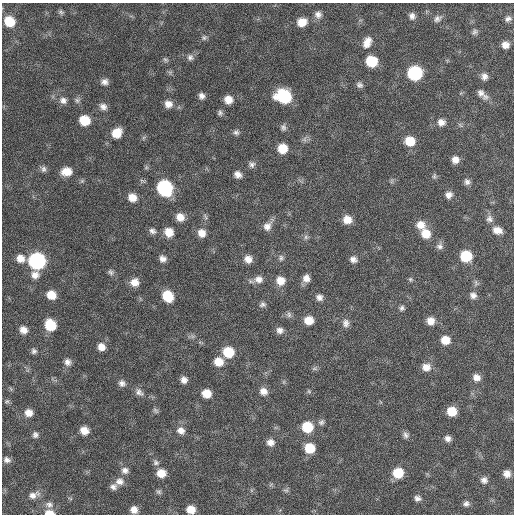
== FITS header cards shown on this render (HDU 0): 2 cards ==
NAXIS1  =                  512 / Axis length
NAXIS2  =                  512 / Axis length

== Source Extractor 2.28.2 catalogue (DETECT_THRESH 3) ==
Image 512 x 512 px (HDU 0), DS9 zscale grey, 1 PNG px = 1 image px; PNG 516 x 516 px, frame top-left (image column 1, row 512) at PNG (2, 3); no overlay
Background 64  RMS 8.7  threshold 26.2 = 3 sigma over >= 5 px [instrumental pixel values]
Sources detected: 132; all 132 listed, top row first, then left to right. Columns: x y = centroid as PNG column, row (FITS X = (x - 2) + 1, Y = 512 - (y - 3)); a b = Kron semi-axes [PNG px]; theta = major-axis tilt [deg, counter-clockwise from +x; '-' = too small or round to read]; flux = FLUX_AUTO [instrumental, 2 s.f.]
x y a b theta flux
61 12 7 5 -18 1200
318 14 9 8 - 2900
412 16 9 8 - 2600
437 19 11 8 36 2600
508 19 8 6 22 2000
9 22 9 8 - 14000
302 22 10 8 16 7100
475 32 8 6 60 1500
204 37 7 7 - 1500
367 42 13 9 64 5700
505 45 7 7 - 3800
190 57 9 8 - 2300
165 60 8 5 -44 1100
372 61 9 8 - 21000
415 73 9 9 - 61000
484 76 9 8 - 2800
104 82 8 7 - 2700
360 85 8 7 - 1900
481 93 14 8 -57 3500
201 96 7 7 - 2600
284 96 12 10 -19 40000
63 100 10 9 - 3100
77 100 8 7 - 1600
228 100 8 8 - 6000
168 104 9 9 - 4200
103 107 10 8 -25 3000
220 113 7 6 - 1500
85 120 8 8 - 16000
441 122 9 9 - 3600
283 127 9 7 -68 1800
236 132 8 7 - 1700
117 133 10 9 - 9900
304 139 7 6 - 1700
410 141 9 9 - 11000
282 149 8 8 - 11000
455 160 7 7 - 4000
252 164 9 7 -36 2100
43 169 9 7 76 1900
66 171 10 8 5 8000
238 174 8 7 - 3400
434 176 8 5 82 1100
392 181 7 4 71 960
467 182 8 7 - 2100
164 188 10 9 - 80000
449 195 8 7 - 3100
132 198 9 8 - 6300
180 217 9 8 - 5500
489 219 10 9 - 2700
347 220 9 8 - 6300
420 225 11 10 - 6200
267 226 12 10 59 4200
497 230 11 8 -13 5100
152 231 9 7 -23 2300
169 232 10 9 - 7300
202 233 10 9 - 5200
426 234 11 10 - 9300
306 237 7 6 - 1400
440 246 9 9 - 2400
466 256 9 9 - 21000
20 258 10 9 - 5500
281 258 9 7 80 1800
163 259 8 7 - 3100
248 259 9 8 - 4700
353 259 9 7 -27 2800
37 261 10 9 - 130000
111 272 8 7 - 1600
35 275 10 9 - 4000
306 278 9 8 - 4200
258 279 11 9 3 4300
410 279 6 6 - 1100
280 281 9 9 - 6600
135 282 9 9 - 5800
51 295 8 7 - 8600
473 295 9 8 - 2700
168 296 10 8 -51 17000
319 297 8 7 - 2700
262 304 8 6 13 1700
402 308 7 7 - 1600
289 315 8 7 - 1800
309 320 9 8 - 8000
431 321 9 9 - 5300
346 323 11 8 -85 2900
50 325 9 8 - 19000
23 330 8 7 - 4300
280 330 8 7 - 2900
445 340 9 8 - 7500
101 347 8 8 - 4900
34 351 7 6 - 1600
228 352 9 9 - 16000
68 362 8 8 - 2800
218 362 9 8 - 8400
426 367 11 9 -4 5200
314 369 9 4 -8 1100
476 377 9 8 - 3700
184 380 7 7 - 3200
122 383 9 8 - 2500
263 391 9 8 - 4100
309 391 6 5 - 910
139 392 11 8 -43 2700
206 394 8 7 - 8300
7 401 7 5 8 1100
155 411 8 5 -40 1200
452 411 8 7 - 11000
29 413 8 7 - 5100
321 422 8 7 - 1700
307 427 9 9 - 18000
84 430 8 7 - 6000
181 431 10 8 -36 3800
35 435 8 7 - 1900
406 435 9 7 -65 2100
448 439 7 7 - 2600
270 442 9 8 - 3600
310 448 8 8 - 15000
7 460 8 7 - 2400
156 462 9 8 - 1800
125 470 9 8 - 3000
161 473 9 8 - 7100
398 473 9 8 - 16000
507 474 6 6 - 3800
484 480 8 7 - 2600
120 481 11 10 - 4100
113 487 9 7 15 2500
286 490 8 5 9 1200
159 492 7 6 - 1300
33 495 15 8 20 4200
70 498 6 3 -19 690
417 498 8 6 -12 2100
49 504 11 9 -11 3100
466 504 8 7 - 1900
191 509 8 7 - 6900
134 510 7 7 - 4400
49 513 10 5 -2 5900
At the frame edge (FLAGS 8, measured only in part): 2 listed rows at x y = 191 509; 49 513